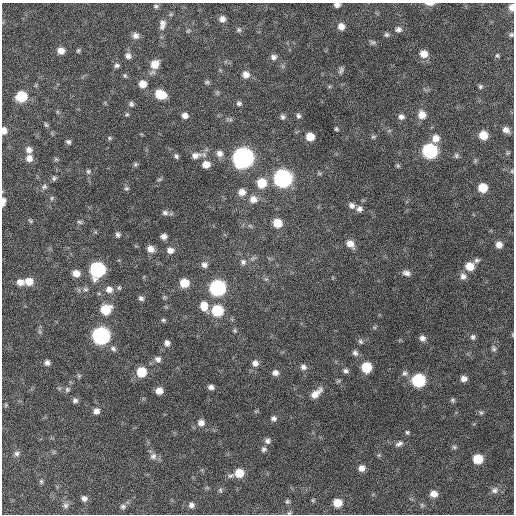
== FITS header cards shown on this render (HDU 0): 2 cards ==
NAXIS1  =                  512 / Axis length
NAXIS2  =                  512 / Axis length

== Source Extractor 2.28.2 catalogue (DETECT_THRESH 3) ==
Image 512 x 512 px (HDU 0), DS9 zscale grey, 1 PNG px = 1 image px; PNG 516 x 516 px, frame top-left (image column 1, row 512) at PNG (2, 3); no overlay
Background 538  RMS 16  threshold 48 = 3 sigma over >= 5 px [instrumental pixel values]
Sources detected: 165; all 165 listed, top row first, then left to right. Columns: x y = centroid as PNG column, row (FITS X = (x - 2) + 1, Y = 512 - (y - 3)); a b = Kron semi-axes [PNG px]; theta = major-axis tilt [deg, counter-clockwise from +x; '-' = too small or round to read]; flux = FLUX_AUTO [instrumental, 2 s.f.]
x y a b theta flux
430 4 11 3 0 4400
337 5 6 4 -2 4500
156 6 7 6 - 2300
511 7 7 5 89 6800
222 19 7 7 - 5900
162 24 16 9 82 7700
341 26 7 7 - 7400
398 29 8 7 - 3900
239 30 7 7 - 2400
188 31 6 5 - 1600
386 34 7 5 -43 2200
511 35 6 5 - 2100
136 36 8 7 - 5200
372 42 9 4 -24 2200
78 50 6 4 49 1500
61 51 7 6 - 7700
424 54 8 8 - 11000
128 56 8 7 - 4500
497 56 6 5 - 1700
274 57 8 7 - 4000
155 64 10 9 - 15000
117 65 6 5 - 2700
341 70 10 5 73 2700
246 74 8 8 - 6900
125 75 6 5 - 1700
207 82 7 5 15 1900
143 84 8 8 - 10000
480 86 6 5 - 1900
161 94 9 7 -25 26000
21 96 8 7 - 41000
239 103 7 6 - 2500
131 104 7 5 -64 2400
127 114 6 5 - 1600
422 115 9 8 - 10000
185 116 6 5 - 4900
298 116 6 5 - 2500
282 117 7 6 - 2800
401 117 7 6 - 3900
46 125 6 4 -61 1600
336 129 5 4 - 1500
506 130 8 6 -34 5700
4 131 7 5 -88 7000
483 135 7 7 - 16000
310 137 7 6 - 14000
373 137 7 4 1 1700
110 138 5 5 - 1600
436 138 9 8 - 9400
68 142 6 5 - 2300
29 150 8 7 - 5000
430 151 9 8 - 160000
219 153 8 8 - 5500
195 155 12 8 13 6600
456 155 7 6 - 2100
176 156 7 5 -63 2300
29 158 8 7 - 6700
243 158 9 9 - 600000
56 159 6 5 - 1600
135 164 6 5 - 2000
206 164 8 7 - 9700
398 166 6 5 - 1500
88 171 7 6 - 2200
512 171 6 4 90 1200
54 178 7 6 - 2100
283 178 9 9 - 340000
159 179 6 4 2 1400
262 183 9 9 - 24000
44 187 8 6 29 2900
126 188 7 6 - 2000
483 188 7 7 - 21000
242 192 8 8 - 8000
52 198 6 5 - 1800
253 199 9 8 - 8200
3 202 11 5 85 4600
352 205 8 7 - 4400
359 209 8 7 - 4300
165 213 8 7 - 3300
30 221 6 4 -23 1600
80 222 7 5 -17 2100
277 223 7 7 - 19000
250 226 7 4 -18 1700
118 235 6 5 - 2700
164 236 5 5 - 4700
350 244 10 7 -47 8700
499 245 6 6 - 6600
151 249 8 7 - 7100
170 250 8 7 - 6000
477 260 7 6 - 2600
243 262 8 8 - 3700
204 265 7 7 - 4300
470 266 9 8 - 15000
97 270 9 8 - 160000
76 273 8 7 - 10000
406 273 10 6 -13 4700
463 276 9 8 - 5100
266 279 5 5 - 1800
29 281 9 8 - 13000
20 282 9 8 - 8300
184 283 8 7 - 20000
119 288 6 5 - 1800
217 288 9 8 - 220000
85 289 8 6 -13 2800
109 289 9 9 - 7100
164 297 6 5 - 1400
141 298 7 6 - 3000
204 306 11 8 -73 14000
105 309 9 8 - 28000
217 311 8 8 - 50000
163 320 6 5 - 1800
235 330 6 5 - 1700
101 336 9 9 - 290000
473 337 7 6 - 2800
422 338 7 7 - 4800
360 341 8 6 -47 2600
167 343 7 7 - 4500
113 349 8 6 -21 3300
494 349 8 7 - 2900
355 353 8 6 -50 3500
158 359 8 8 - 4500
47 363 7 6 - 4000
255 363 8 8 - 5500
303 367 8 7 - 4300
366 367 7 7 - 34000
346 371 6 5 - 3000
141 372 8 8 - 28000
275 373 7 6 - 5000
405 373 8 7 - 3600
79 376 7 5 -56 1800
464 379 7 6 - 5700
418 380 8 8 - 100000
211 387 6 5 - 4000
67 389 7 7 - 2900
159 391 6 6 - 9000
316 393 17 8 43 10000
75 400 7 7 - 3400
453 400 7 5 15 2000
6 405 5 4 - 1200
96 411 7 7 - 5500
481 412 6 5 - 1900
274 418 7 6 - 3300
201 423 9 8 - 6200
407 432 5 4 - 1700
267 441 7 7 - 3500
399 444 11 7 30 4000
454 447 6 5 - 1900
264 449 7 7 - 2900
17 453 7 7 - 2600
379 455 6 4 71 1400
153 456 9 9 - 5200
478 459 7 7 - 26000
362 468 7 7 - 6200
239 473 8 8 - 18000
231 476 10 5 27 3000
41 481 6 4 -75 1600
220 490 7 5 -74 1800
494 490 10 8 31 4800
434 494 8 7 - 8200
84 498 7 6 - 4200
313 500 7 4 45 1500
287 502 6 6 - 2100
337 503 8 7 - 17000
65 505 8 7 - 3400
191 505 7 6 - 3700
422 505 7 5 -46 2100
123 506 8 6 3 3100
289 513 6 5 - 1700
At the frame edge (FLAGS 8, measured only in part): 7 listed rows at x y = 430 4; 337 5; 511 7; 511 35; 4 131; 3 202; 289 513